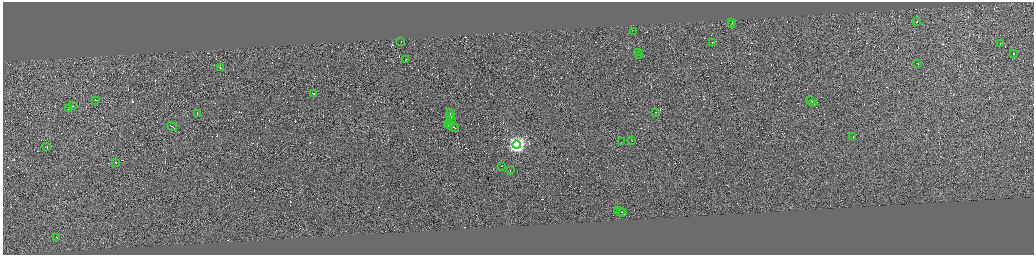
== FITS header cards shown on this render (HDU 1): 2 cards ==
NAXIS1  =                 4125
NAXIS2  =                 1010

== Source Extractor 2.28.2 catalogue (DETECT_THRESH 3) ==
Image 4125 x 1010 px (HDU 1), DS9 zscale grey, zoomed out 1/4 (1 PNG px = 4 x 4 image px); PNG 1036 x 257 px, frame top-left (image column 3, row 1008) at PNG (3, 2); each listed source drawn as its Kron ellipse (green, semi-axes under 4 px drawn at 4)
Background 0.422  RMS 3.9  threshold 11.6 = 3 sigma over >= 5 px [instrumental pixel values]
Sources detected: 660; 620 cannot appear on this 1/4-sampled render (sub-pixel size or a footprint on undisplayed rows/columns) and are neither listed nor drawn; the other 40 listed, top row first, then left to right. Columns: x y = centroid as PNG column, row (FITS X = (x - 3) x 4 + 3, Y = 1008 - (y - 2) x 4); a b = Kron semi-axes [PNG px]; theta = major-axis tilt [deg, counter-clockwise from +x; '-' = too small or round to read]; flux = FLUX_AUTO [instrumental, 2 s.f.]
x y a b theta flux
917 21 2 1 - 12000
732 22 2 1 - 15000
731 24 2 1 - 25000
634 31 2 1 - 12000
401 41 2 1 - 5100
712 42 2 1 - 50000
1000 43 2 1 - 15000
638 52 3 1 - 23000
1013 53 2 1 - 15000
639 55 2 1 - 10000
405 59 2 1 - 11000
918 63 2 1 - 14000
220 67 2 1 - 82000
314 93 3 1 - 32000
96 100 2 1 - 12000
811 100 3 1 - 230000
813 103 3 1 - 250000
72 105 3 1 - 21000
68 108 3 1 - 18000
656 112 2 1 - 10000
197 113 2 1 - 50000
450 114 5 1 - 42000
451 116 3 1 - 42000
451 119 2 1 - 18000
448 124 2 1 - 23000
450 125 3 1 - 35000
172 126 5 1 - 50000
453 127 6 1 -25 46000
853 136 3 1 - 21000
631 140 2 1 - 18000
621 141 2 1 - 16000
517 144 4 4 - 660000
47 146 2 1 - 18000
115 162 2 1 - 15000
501 166 2 1 - 16000
510 170 2 1 - 12000
618 210 3 1 - 24000
620 211 2 1 - 27000
623 212 4 1 - 36000
57 237 3 1 - 45000
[620 sub-pixel or undisplayed-footprint detections neither listed nor drawn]